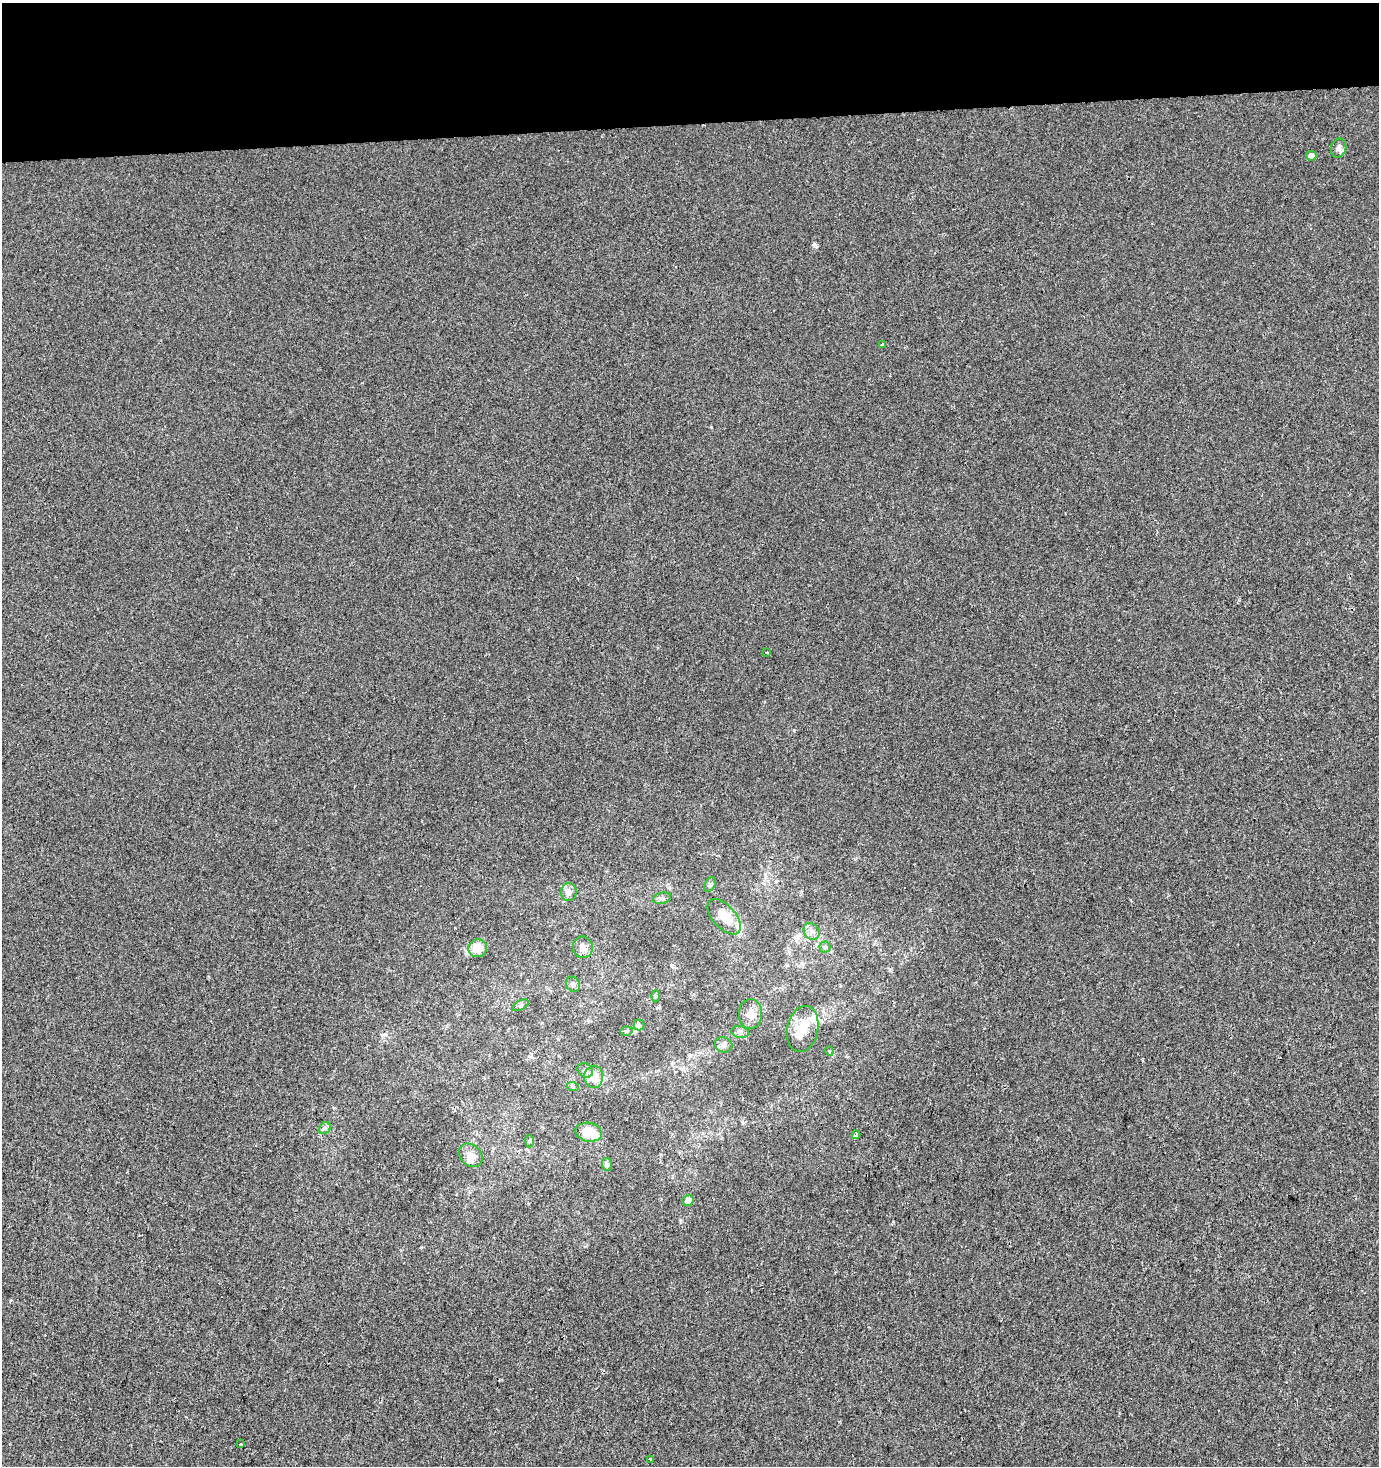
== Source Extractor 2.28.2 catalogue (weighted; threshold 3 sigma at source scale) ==
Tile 2 of 3 x 3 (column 2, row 1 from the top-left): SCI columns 1378-2754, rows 2929-4392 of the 4131 x 4392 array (HDU 1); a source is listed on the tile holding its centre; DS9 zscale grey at full resolution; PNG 1381 x 1468 px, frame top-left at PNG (2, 3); each listed source drawn as its Kron ellipse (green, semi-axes under 4 px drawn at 4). Shown black and unused: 8% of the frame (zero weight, under 2 of 3 exposures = <1% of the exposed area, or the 3 px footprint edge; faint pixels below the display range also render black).
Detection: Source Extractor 2.28.2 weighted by HDU 2 'WHT'; one run over the whole footprint, this tile lists its part. Background 7.20e-04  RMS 0.0053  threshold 0.0239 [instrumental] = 3 sigma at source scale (4.5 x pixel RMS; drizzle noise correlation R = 1.50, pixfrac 1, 0.0396/0.0396 arcsec/px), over >= 5 px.
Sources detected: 38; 4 inside a brighter listed object's ellipse — not listed separately; the other 34 listed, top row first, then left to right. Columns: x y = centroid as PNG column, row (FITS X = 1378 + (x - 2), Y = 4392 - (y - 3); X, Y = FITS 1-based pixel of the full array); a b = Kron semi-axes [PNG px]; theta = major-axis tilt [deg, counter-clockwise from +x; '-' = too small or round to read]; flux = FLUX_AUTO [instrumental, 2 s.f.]
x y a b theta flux
1339 148 10 7 76 2.1
1311 156 5 5 - 2.7
882 345 3 3 - 1.2
767 652 3 2 - 0.67
710 884 7 5 63 1.1
569 892 9 8 - 2.4
662 898 9 5 13 1.3
724 917 21 11 -48 7.7
811 931 9 7 -53 2.1
583 947 11 10 - 3.5
825 947 5 5 - 0.92
478 948 9 8 - 7.2
573 984 8 6 -52 1.5
655 996 6 4 -89 0.68
521 1005 9 4 27 0.99
750 1014 15 11 -88 4.8
639 1025 5 5 - 1.1
803 1029 23 15 78 11
627 1031 6 4 10 0.8
740 1032 9 6 -10 1.6
724 1045 9 7 -20 2.2
829 1051 5 4 - 0.69
585 1070 8 7 - 1.8
594 1077 11 9 -89 8
573 1087 6 4 -19 0.63
325 1128 7 5 45 1.1
589 1132 13 9 -11 11
856 1135 4 4 - 0.93
529 1141 6 4 88 0.86
471 1155 13 10 -44 4.4
607 1165 6 5 - 0.95
688 1200 5 5 - 3.2
240 1444 3 3 - 2.2
650 1460 3 3 - 3.2
Unlisted compact peaks at least as high as the median listed source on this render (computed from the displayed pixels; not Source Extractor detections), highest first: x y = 815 245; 794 730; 711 427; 385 1034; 680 1220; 421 1247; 890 970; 334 1108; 10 1300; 588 1020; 585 1246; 671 965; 669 888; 743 1122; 1142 1060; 467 953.